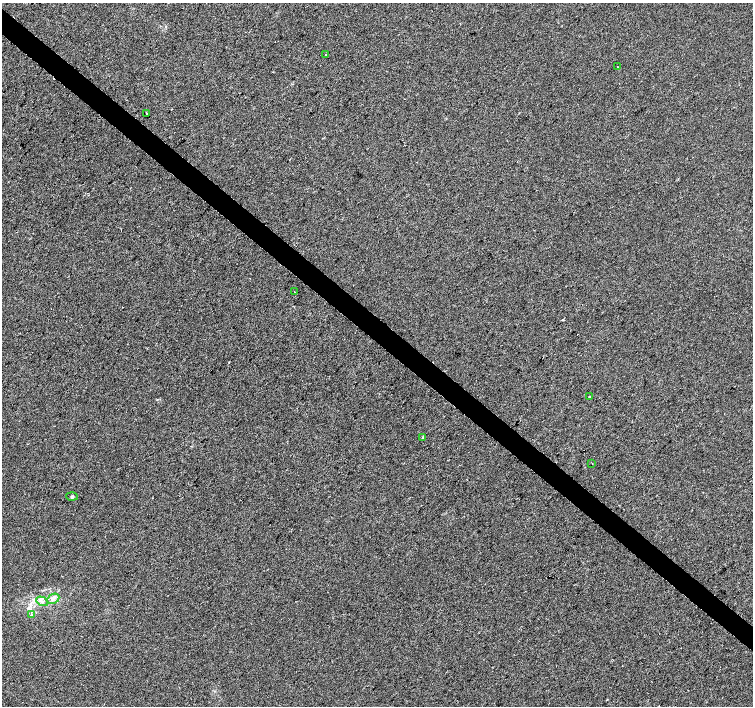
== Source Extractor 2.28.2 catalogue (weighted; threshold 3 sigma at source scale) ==
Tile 11 of 4 x 4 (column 3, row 3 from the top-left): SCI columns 3012-4513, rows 1641-3047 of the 6016 x 6029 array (HDU 1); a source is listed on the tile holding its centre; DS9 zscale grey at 2 x 2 block average (1 PNG px = mean of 2 x 2 image px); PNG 755 x 708 px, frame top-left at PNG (2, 3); each listed source drawn as its Kron ellipse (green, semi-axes under 4 px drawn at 4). Shown black and unused: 4% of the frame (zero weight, under 2 of 3 exposures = <1% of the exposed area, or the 3 px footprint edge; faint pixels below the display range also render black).
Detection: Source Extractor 2.28.2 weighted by HDU 2 'WHT'; one run over the whole footprint, this tile lists its part. Background 0.0066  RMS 0.0079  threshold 0.0355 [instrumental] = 3 sigma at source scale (4.5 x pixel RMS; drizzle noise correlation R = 1.50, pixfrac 1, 0.0396/0.0396 arcsec/px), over >= 5 px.
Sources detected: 11; all 11 listed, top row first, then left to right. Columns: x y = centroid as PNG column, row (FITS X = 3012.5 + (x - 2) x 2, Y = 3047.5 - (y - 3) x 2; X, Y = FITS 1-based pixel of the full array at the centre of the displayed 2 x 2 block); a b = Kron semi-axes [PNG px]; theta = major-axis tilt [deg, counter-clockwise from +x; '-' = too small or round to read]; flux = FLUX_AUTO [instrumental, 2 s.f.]
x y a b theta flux
326 55 2 2 - 1.5
618 67 2 2 - 3.7
146 113 2 2 - 3.1
295 292 2 2 - 3.4
589 397 2 2 - 2.6
423 437 2 2 - 1.3
592 464 2 2 - 0.74
72 496 6 2 -4 2.2
53 599 6 4 26 6.9
42 601 6 4 -30 5.1
32 614 3 2 - 1.3